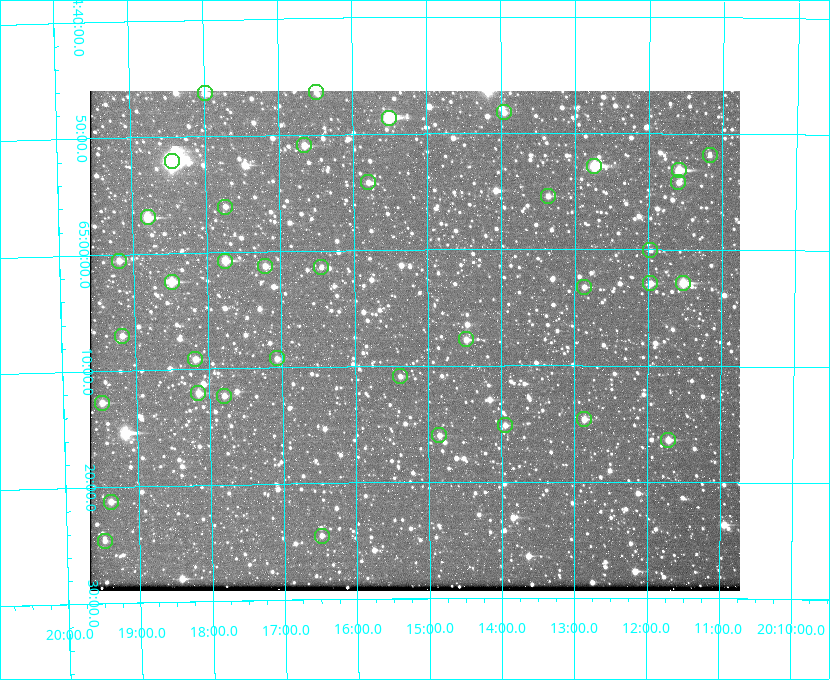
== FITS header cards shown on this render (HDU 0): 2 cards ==
NAXIS1  =                  650 / Width of table row in bytes
NAXIS2  =                  500 / Number of rows in table

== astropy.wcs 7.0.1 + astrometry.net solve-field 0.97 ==
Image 650 x 500 px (HDU 0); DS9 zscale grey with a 90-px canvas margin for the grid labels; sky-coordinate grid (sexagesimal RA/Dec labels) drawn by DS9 from the SOLVED WCS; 38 Tycho-2 reference stars matched to detected sources circled (green)
Header WCS: none
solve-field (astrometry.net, Tycho-2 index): SOLVED blind (the file carries no WCS)
Solved WCS: RA---TAN-SIP/DEC--TAN-SIP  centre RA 20:15:11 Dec +65:08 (303.80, +65.13 deg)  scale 5.17 arcsec/px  FOV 56.0' x 43.0'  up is -180 deg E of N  parity flipped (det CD > 0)
(file carries no celestial WCS; the grid is the blind solution)
Tycho-2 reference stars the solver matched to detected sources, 38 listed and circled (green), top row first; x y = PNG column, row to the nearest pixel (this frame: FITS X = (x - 90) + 1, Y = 500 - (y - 91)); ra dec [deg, ICRS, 3 dp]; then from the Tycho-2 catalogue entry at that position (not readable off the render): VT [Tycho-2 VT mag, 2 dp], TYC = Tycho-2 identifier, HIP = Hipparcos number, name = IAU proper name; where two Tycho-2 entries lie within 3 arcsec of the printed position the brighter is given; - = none
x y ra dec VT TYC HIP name
316 92 304.122 +64.773 12.06 4240-1113-1 - -
205 93 304.497 +64.771 11.19 4241-1649-1 - -
504 112 303.488 +64.804 11.29 4240-68-1 - -
389 118 303.878 +64.810 8.93 4240-794-1 - -
304 145 304.164 +64.849 10.65 4240-315-1 - -
710 155 302.794 +64.865 12.51 4240-904-1 - -
172 161 304.612 +64.868 7.89 4241-1703-1 100101 -
594 166 303.184 +64.880 9.02 4240-488-1 - -
679 170 302.897 +64.886 9.40 4240-717-1 - -
368 182 303.948 +64.903 11.68 4240-549-1 - -
678 182 302.899 +64.904 11.91 4240-435-1 - -
548 196 303.341 +64.923 11.58 4240-148-1 - -
225 207 304.434 +64.934 11.97 4241-1827-1 - -
148 217 304.698 +64.948 10.27 4241-1684-1 - -
650 250 302.992 +65.001 11.85 4240-479-1 - -
119 261 304.798 +65.009 11.15 4241-1628-1 - -
225 261 304.437 +65.012 10.41 4241-1775-1 - -
265 266 304.302 +65.021 11.64 4241-1611-1 - -
321 267 304.112 +65.024 12.29 4240-364-1 - -
172 282 304.620 +65.041 10.25 4241-1573-1 - -
650 283 302.992 +65.048 11.44 4240-88-1 - -
683 283 302.882 +65.048 10.25 4240-98-1 - -
584 287 303.217 +65.054 11.98 4240-166-1 - -
122 336 304.793 +65.117 11.79 4241-1700-1 - -
466 339 303.620 +65.129 11.18 4240-34-1 - -
277 358 304.266 +65.154 11.64 4240-724-1 - -
195 359 304.544 +65.153 12.05 4241-1582-1 - -
400 376 303.846 +65.181 11.99 4240-1077-1 - -
198 393 304.537 +65.201 11.44 4241-1860-1 - -
224 396 304.448 +65.206 12.12 4241-1643-1 - -
102 403 304.866 +65.212 12.00 4241-1293-1 - -
584 419 303.217 +65.244 11.17 4240-236-1 - -
505 425 303.488 +65.252 12.13 4240-1343-1 - -
439 435 303.713 +65.266 11.45 4240-564-1 - -
668 440 302.928 +65.273 10.74 4240-760-1 - -
111 502 304.845 +65.354 11.82 4241-1491-1 - -
322 536 304.121 +65.408 11.90 4240-305-1 - -
105 541 304.869 +65.410 11.95 4241-1394-1 - -